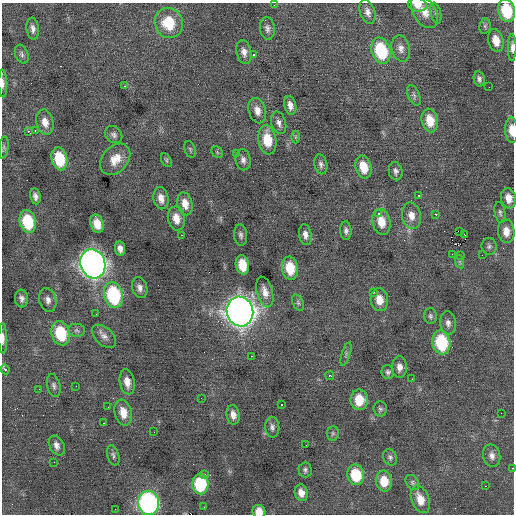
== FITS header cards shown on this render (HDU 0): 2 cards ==
NAXIS1  =                  512 / Axis length
NAXIS2  =                  512 / Axis length

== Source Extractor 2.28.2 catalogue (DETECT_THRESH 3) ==
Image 512 x 512 px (HDU 0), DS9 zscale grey, 1 PNG px = 1 image px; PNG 516 x 516 px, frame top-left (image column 1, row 512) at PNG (2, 3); each listed source drawn as its Kron ellipse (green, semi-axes under 4 px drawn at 4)
Background 0.0772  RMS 0.85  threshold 2.56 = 3 sigma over >= 5 px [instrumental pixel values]
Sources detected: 133; all 133 listed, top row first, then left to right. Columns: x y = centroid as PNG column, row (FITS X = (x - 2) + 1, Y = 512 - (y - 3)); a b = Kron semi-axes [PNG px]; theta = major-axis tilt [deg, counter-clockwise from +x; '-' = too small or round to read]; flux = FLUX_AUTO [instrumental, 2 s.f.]
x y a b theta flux
274 5 2 2 - 160
417 5 9 7 -13 460
507 11 11 8 -76 2500
367 12 12 7 -72 330
424 12 18 11 -56 720
436 13 11 5 -76 140
169 23 15 14 - 2000
485 26 7 5 80 110
267 28 11 7 -82 240
33 29 11 6 -83 260
496 40 11 7 -75 740
512 47 13 4 -90 280
401 48 13 9 -76 380
381 51 13 9 -73 3700
244 52 12 7 -78 350
22 54 10 6 -69 190
253 54 3 3 - 550
479 79 8 5 -80 180
3 83 14 4 -88 230
124 86 3 2 - 290
489 87 2 2 - 53
414 95 11 6 -68 180
290 105 9 6 -76 350
257 111 13 8 -75 480
430 120 12 8 -78 1000
45 122 13 8 -79 550
279 123 11 7 -74 280
35 130 3 2 - 220
511 130 13 6 -87 650
28 131 4 2 - 450
114 135 9 7 -43 220
295 137 6 4 90 81
267 140 15 9 -82 1400
4 148 11 5 82 120
190 149 8 5 -71 100
217 152 6 5 - 86
236 153 3 2 - 200
59 159 11 8 -76 2400
115 159 18 12 49 920
166 160 7 4 -62 100
243 160 10 7 -83 270
321 164 10 6 -78 190
364 167 11 8 -75 1100
396 171 9 7 -80 200
35 196 8 5 -80 220
419 196 3 3 - 350
161 198 11 7 -79 460
508 198 10 7 -77 540
185 204 11 7 -77 590
500 212 11 5 -80 150
379 213 3 3 - 180
436 214 3 3 - 200
411 216 13 9 -79 560
176 218 12 8 -79 660
28 222 11 8 -77 2700
381 222 13 9 -78 850
97 224 9 6 -73 850
346 231 9 5 -87 190
460 231 4 2 - 49
506 231 12 8 -86 580
181 235 2 2 - 240
241 235 11 6 -85 190
305 235 10 6 -81 310
465 235 3 2 - 180
489 246 8 7 - 170
120 249 7 5 -80 310
452 254 3 2 - 47
460 255 3 2 - 110
482 255 2 2 - 25
460 262 7 4 -72 95
93 264 15 12 -71 42000
242 265 10 6 -80 1300
290 268 12 8 -81 1400
140 288 10 7 -75 300
265 292 16 8 -75 490
374 292 3 3 - 600
113 295 13 9 -76 5400
22 298 9 6 -81 250
48 300 12 8 -75 330
379 300 11 9 -84 740
298 303 8 5 -63 130
240 312 15 13 -73 59000
96 314 2 2 - 33
430 316 8 6 -88 150
448 323 11 8 -85 290
76 330 8 6 -3 180
61 333 12 9 -72 2700
104 336 14 8 -42 350
3 338 15 4 -90 270
441 342 12 9 -79 3500
346 354 12 4 73 130
251 356 2 2 - 330
399 367 11 7 90 370
5 369 5 3 - 500
388 372 7 6 - 160
330 376 4 3 - 480
412 379 2 2 - 240
127 382 12 7 -79 500
54 386 12 6 -77 200
76 386 2 2 - 61
39 389 3 2 - 48
201 398 3 2 - 57
359 400 10 9 - 1200
281 405 3 3 - 520
108 407 2 2 - 44
380 409 7 7 - 150
123 413 13 8 -77 760
501 413 3 2 - 40
233 415 10 6 -80 400
103 423 3 2 - 140
272 427 10 7 -84 220
154 432 2 2 - 35
333 433 7 6 - 120
306 445 2 2 - 22
57 446 10 7 -60 320
113 455 10 5 -74 160
492 456 11 8 -77 340
390 457 8 6 -65 110
54 462 2 2 - 210
512 468 2 2 - 120
305 470 7 6 - 150
205 474 2 2 - 530
356 475 10 8 -79 2200
384 481 10 8 -85 1000
412 483 8 6 -53 140
200 484 10 8 -88 3500
485 486 2 2 - 46
301 493 8 6 -75 430
420 499 14 8 -70 790
149 503 12 10 -83 15000
204 507 3 2 - 47
115 509 2 2 - 78
259 511 6 6 - 620
At the frame edge (FLAGS 8, measured only in part): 10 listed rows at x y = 417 5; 507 11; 512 47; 3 83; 511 130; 3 338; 5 369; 512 468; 149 503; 259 511